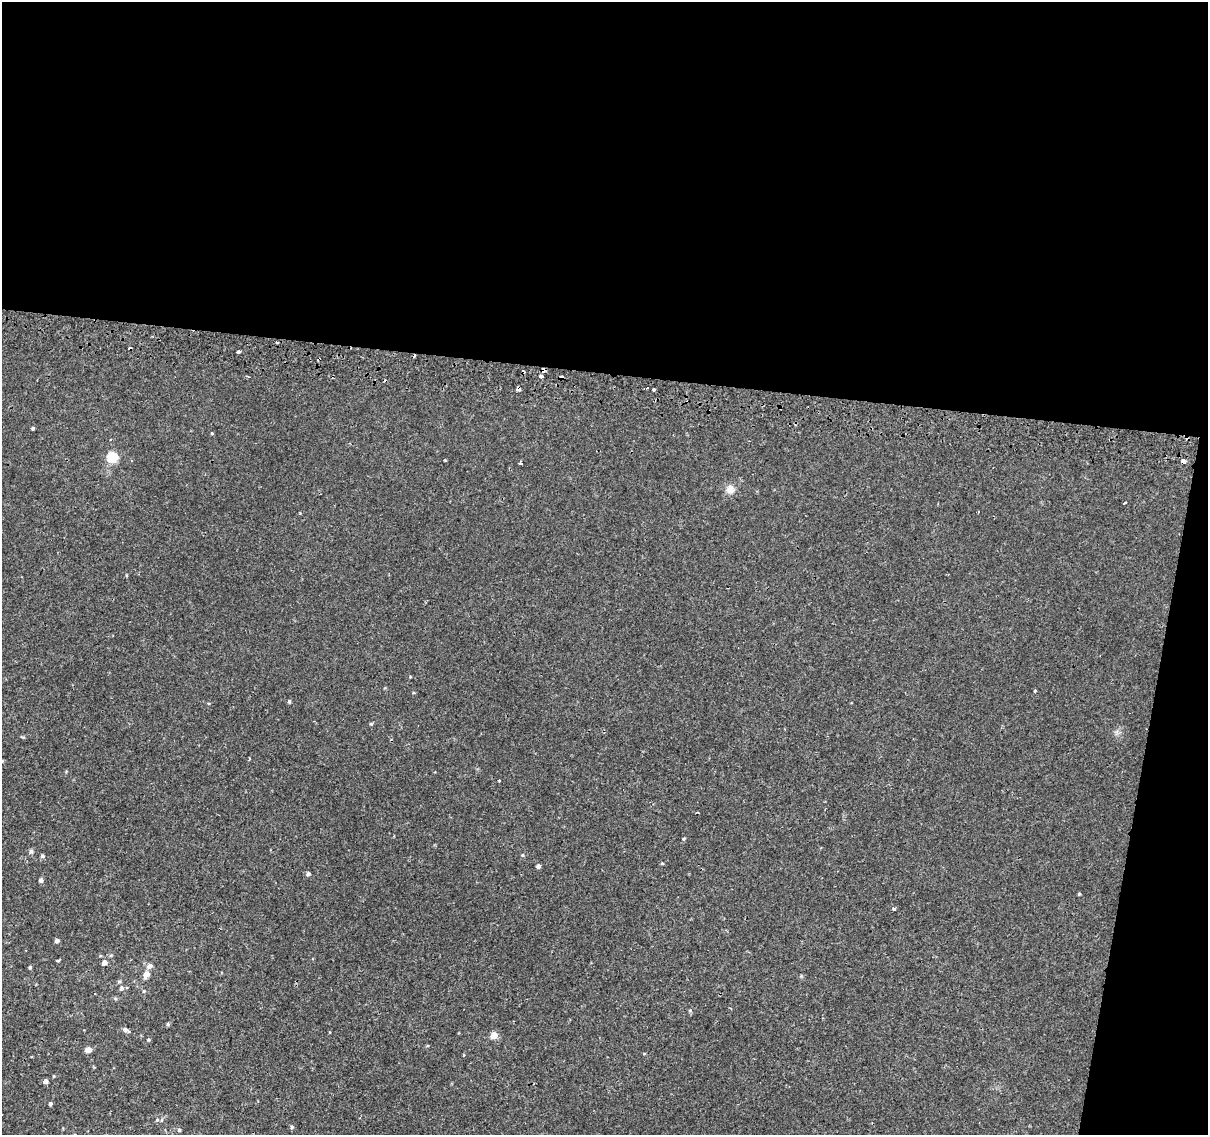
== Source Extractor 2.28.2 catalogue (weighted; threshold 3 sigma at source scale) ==
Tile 4 of 4 x 4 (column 4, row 1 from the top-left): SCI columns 3624-4829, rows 3662-4794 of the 4842 x 5116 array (HDU 1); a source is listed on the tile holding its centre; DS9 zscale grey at full resolution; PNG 1210 x 1137 px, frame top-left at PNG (2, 2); no overlay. Shown black and unused: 36% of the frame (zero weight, under 2 of 3 exposures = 2% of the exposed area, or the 3 px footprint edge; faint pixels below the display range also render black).
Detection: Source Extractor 2.28.2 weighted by HDU 2 'WHT'; one run over the whole footprint, this tile lists its part. Background 0.00508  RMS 0.0022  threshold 0.0101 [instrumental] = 3 sigma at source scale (4.5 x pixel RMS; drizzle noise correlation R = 1.50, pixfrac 1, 0.0396/0.0396 arcsec/px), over >= 5 px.
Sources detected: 53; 5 cosmic-ray / hot-pixel residue — not listed; the other 48 listed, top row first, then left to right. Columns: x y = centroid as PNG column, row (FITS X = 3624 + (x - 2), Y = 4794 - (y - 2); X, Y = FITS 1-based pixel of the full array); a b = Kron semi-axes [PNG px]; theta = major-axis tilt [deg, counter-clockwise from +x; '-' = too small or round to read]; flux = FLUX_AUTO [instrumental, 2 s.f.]
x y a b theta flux
277 342 3 2 - 1.2
238 352 4 3 - 1
544 370 4 4 - 1.2
542 377 4 3 - 1.4
647 388 3 2 - 0.35
518 389 4 3 - 0.84
653 389 3 3 - 1.3
33 428 3 3 - 0.34
212 433 4 3 - 0.19
112 457 6 5 - 13
445 460 4 3 - 0.2
1183 461 5 5 - 0.77
520 463 4 3 - 1.1
730 489 11 11 - 1.5
1125 502 3 2 - 0.2
1035 691 3 3 - 0.35
289 701 5 4 - 0.29
371 724 4 4 - 0.26
499 781 3 3 - 0.22
684 838 4 3 - 0.19
31 851 6 6 - 0.48
523 855 5 3 - 0.23
42 856 5 4 - 0.35
662 863 5 3 - 0.19
538 866 4 4 - 0.61
308 874 5 4 - 0.51
41 880 5 4 - 0.65
1079 894 4 3 - 0.23
894 909 4 3 - 0.33
57 941 5 4 - 0.54
58 960 5 3 - 0.2
104 962 5 5 - 1.2
149 966 8 6 35 0.85
30 967 5 4 - 0.28
146 974 7 5 58 1.7
119 982 6 4 0 0.26
144 991 4 4 - 0.24
690 1011 5 4 - 0.33
168 1024 5 4 - 0.28
125 1030 6 5 - 0.68
494 1035 5 5 - 2.8
148 1040 5 4 - 0.25
89 1050 5 4 - 2
46 1081 4 4 - 0.82
50 1104 4 4 - 0.39
157 1120 5 4 - 0.3
292 1127 5 4 - 0.28
179 1130 5 4 - 0.35
Overlapping masked pixels (flux is a lower limit): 3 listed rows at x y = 544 370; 518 389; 1183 461